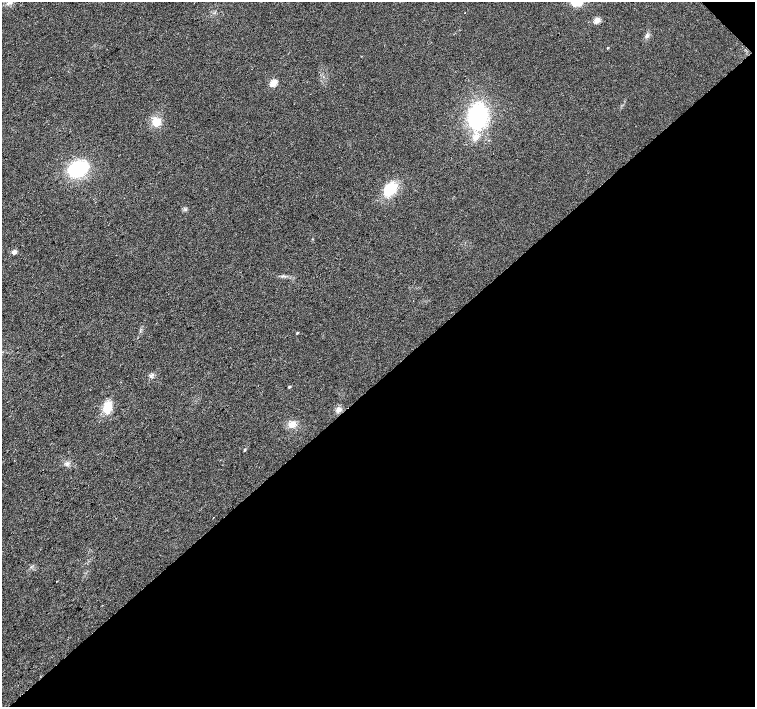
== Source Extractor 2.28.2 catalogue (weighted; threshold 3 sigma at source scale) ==
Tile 12 of 4 x 4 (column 4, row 3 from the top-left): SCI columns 4521-6026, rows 1628-3036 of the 6026 x 6007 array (HDU 1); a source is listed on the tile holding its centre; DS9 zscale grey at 2 x 2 block average (1 PNG px = mean of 2 x 2 image px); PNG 757 x 709 px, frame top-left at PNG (2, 2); no overlay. Shown black and unused: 46% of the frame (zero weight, under 2 of 3 exposures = <1% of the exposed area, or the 3 px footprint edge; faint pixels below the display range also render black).
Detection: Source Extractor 2.28.2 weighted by HDU 2 'WHT'; one run over the whole footprint, this tile lists its part. Background 0.0157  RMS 0.0077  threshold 0.0345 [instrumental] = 3 sigma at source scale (4.5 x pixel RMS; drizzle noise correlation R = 1.50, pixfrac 1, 0.0396/0.0396 arcsec/px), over >= 5 px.
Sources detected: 21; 1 cosmic-ray / hot-pixel residue — not listed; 1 inside a brighter listed object's ellipse — not listed separately; the other 19 listed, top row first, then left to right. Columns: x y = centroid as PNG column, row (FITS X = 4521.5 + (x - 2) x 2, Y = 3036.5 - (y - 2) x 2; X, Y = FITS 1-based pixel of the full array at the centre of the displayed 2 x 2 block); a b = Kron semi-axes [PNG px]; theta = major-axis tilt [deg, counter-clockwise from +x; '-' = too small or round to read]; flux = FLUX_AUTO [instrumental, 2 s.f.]
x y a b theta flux
465 13 2 2 - 0.9
597 20 3 3 - 41
647 36 6 4 27 3.7
608 48 3 2 - 1.3
274 83 3 3 - 57
477 116 19 13 79 190
156 122 12 9 39 20
476 137 8 6 28 12
78 169 13 9 24 160
390 188 16 11 53 51
14 252 3 3 - 17
297 333 3 2 - 1.7
289 387 3 2 - 2
107 407 14 8 78 30
338 409 7 6 - 7
292 424 9 7 20 13
245 450 3 3 - 1.9
88 485 2 2 - 9.3
213 517 2 2 - 0.75
Diffuse or blended objects may show on this block-average render without a row.